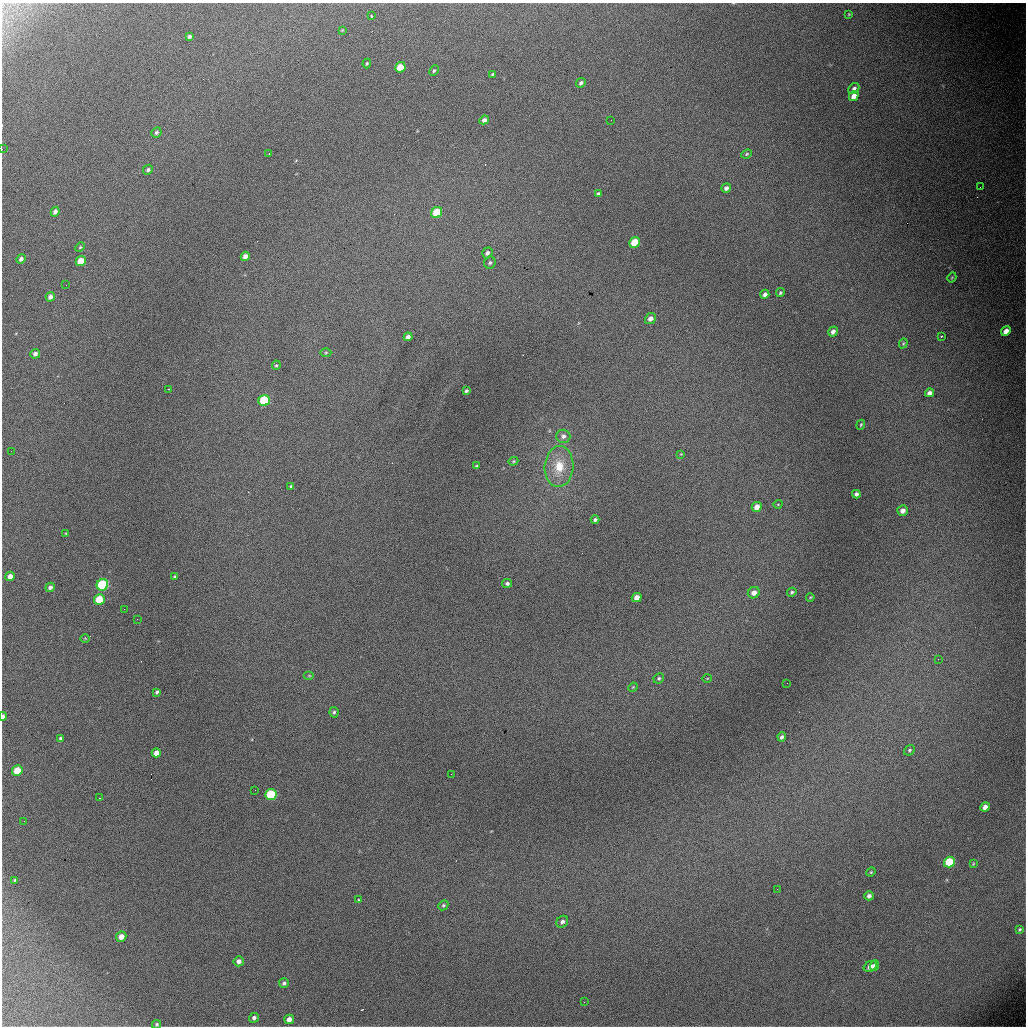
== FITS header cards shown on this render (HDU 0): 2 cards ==
NAXIS1  =                 1024 / length of data axis 1
NAXIS2  =                 1024 / length of data axis 2

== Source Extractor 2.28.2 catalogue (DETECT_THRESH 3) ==
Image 1024 x 1024 px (HDU 0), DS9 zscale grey, 1 PNG px = 1 image px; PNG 1028 x 1028 px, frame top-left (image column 1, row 1024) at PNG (2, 3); each listed source drawn as its Kron ellipse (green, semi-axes under 4 px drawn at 4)
Background 4970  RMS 53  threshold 158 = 3 sigma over >= 5 px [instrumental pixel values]
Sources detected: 115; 1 with non-positive FLUX_AUTO (blend fragments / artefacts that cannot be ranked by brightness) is neither listed nor drawn; the other 114 listed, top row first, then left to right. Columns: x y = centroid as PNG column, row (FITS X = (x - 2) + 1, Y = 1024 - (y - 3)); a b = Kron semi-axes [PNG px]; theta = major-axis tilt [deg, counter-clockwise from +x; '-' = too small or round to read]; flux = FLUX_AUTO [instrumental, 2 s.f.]
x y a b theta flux
849 14 3 3 - 2900
371 15 3 2 - 6000
342 30 3 3 - 2700
189 36 4 3 - 8500
367 63 5 4 - 4200
400 67 5 5 - 73000
434 71 6 4 61 5600
492 74 3 2 - 3600
581 83 5 4 - 9000
854 88 6 4 43 11000
854 96 5 4 - 27000
484 120 5 4 - 13000
611 120 2 2 - 1400
156 132 5 4 - 7000
2 149 2 2 - 2700
269 153 3 2 - 4200
747 154 5 4 - 4600
148 170 5 4 - 7900
980 187 2 2 - 2700
726 188 5 4 - 12000
598 194 4 3 - 6100
55 212 5 4 - 12000
437 212 6 5 - 160000
635 242 5 5 - 110000
80 247 5 4 - 4400
487 253 6 5 - 9900
245 256 5 4 - 20000
21 259 5 4 - 11000
81 261 5 5 - 76000
490 263 6 5 - 6900
952 277 5 3 - 3700
66 285 2 2 - 5500
780 293 4 3 - 5000
765 294 5 4 - 13000
50 297 5 4 - 16000
650 319 6 5 - 18000
833 331 5 4 - 15000
1006 331 5 4 - 31000
941 336 3 2 - 2800
408 337 4 4 - 12000
903 343 5 4 - 4000
326 353 5 3 - 4000
35 354 5 4 - 11000
276 365 5 4 - 4500
169 389 3 2 - 2600
466 391 3 3 - 5800
929 393 4 4 - 14000
264 401 6 5 - 260000
861 425 5 4 - 4000
563 436 7 6 - 12000
11 451 2 2 - 7100
681 454 4 4 - 3400
513 461 5 4 - 4400
476 466 4 3 - 3700
559 466 20 14 86 87000
291 486 4 3 - 5600
856 494 4 4 - 10000
778 504 4 3 - 2800
757 507 5 5 - 29000
903 511 5 5 - 20000
595 520 4 3 - 7100
66 533 3 3 - 3000
10 576 5 4 - 23000
175 577 4 3 - 5100
507 583 5 4 - 8000
102 585 6 5 - 380000
50 587 5 4 - 9700
792 592 5 4 - 5500
754 593 6 5 - 22000
637 597 5 4 - 31000
810 597 4 3 - 3100
99 599 5 5 - 100000
124 609 2 2 - 11000
137 619 3 2 - 4300
85 638 5 3 - 2900
938 659 3 2 - 3200
309 676 5 3 - 3400
659 678 5 5 - 5800
707 678 4 3 - 2500
787 683 2 2 - 7900
633 687 5 4 - 3700
157 692 4 3 - 6400
334 712 5 4 - 6000
3 716 4 3 - 10000
782 737 4 4 - 8800
60 738 4 4 - 6400
909 750 6 4 42 5400
156 753 4 4 - 23000
17 771 5 5 - 77000
451 774 2 2 - 2500
255 790 2 2 - 24000
271 794 6 5 - 240000
99 798 2 2 - 2700
985 807 5 4 - 25000
24 821 3 2 - 3800
949 862 5 5 - 180000
973 864 3 2 - 3100
871 872 5 4 - 3800
14 880 3 3 - 3200
777 889 2 2 - 1600
869 896 4 4 - 13000
359 900 4 3 - 3200
443 905 5 4 - 5800
562 922 6 5 - 10000
1020 929 4 4 - 4300
121 937 5 5 - 26000
239 961 5 5 - 15000
874 965 5 4 - 11000
870 966 7 5 30 23000
284 983 5 5 - 8100
584 1002 2 2 - 8200
254 1018 5 4 - 9100
289 1019 5 4 - 23000
156 1024 5 4 - 5300
At the frame edge (FLAGS 8, measured only in part): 3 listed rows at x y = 2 149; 3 716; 156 1024
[1 non-positive-flux detection neither listed nor drawn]